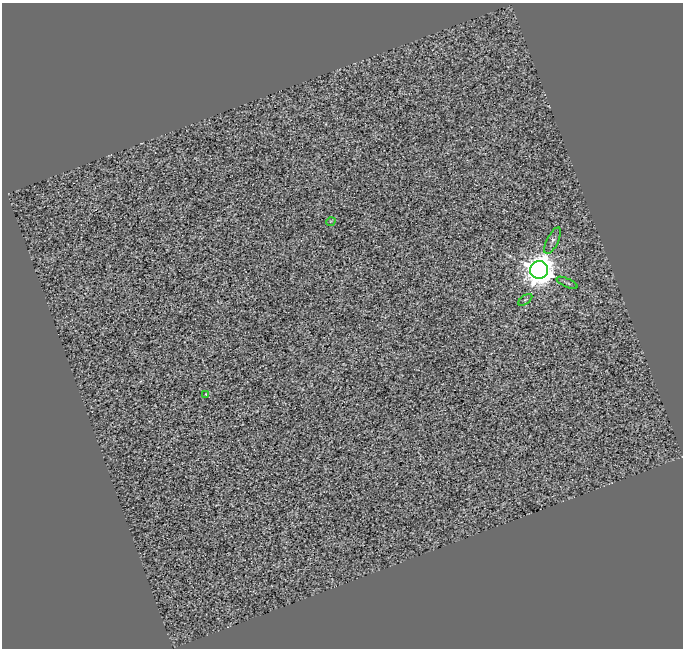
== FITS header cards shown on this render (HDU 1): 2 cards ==
NAXIS1  =                  681
NAXIS2  =                  646

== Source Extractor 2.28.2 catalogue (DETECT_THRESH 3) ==
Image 681 x 646 px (HDU 1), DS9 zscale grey, 1 PNG px = 1 image px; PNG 685 x 650 px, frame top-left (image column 1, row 646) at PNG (2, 3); each listed source drawn as its Kron ellipse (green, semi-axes under 4 px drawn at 4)
Background -0.235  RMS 2.8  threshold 8.31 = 3 sigma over >= 5 px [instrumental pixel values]
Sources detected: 6; all 6 listed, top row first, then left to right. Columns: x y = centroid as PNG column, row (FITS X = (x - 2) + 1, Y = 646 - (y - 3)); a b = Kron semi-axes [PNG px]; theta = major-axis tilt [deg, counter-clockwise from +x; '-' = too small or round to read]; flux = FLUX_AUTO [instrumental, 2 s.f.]
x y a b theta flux
331 221 5 3 - 140
553 241 14 5 63 650
539 270 9 9 - 350000
567 283 11 2 -24 330
525 300 8 4 36 330
206 394 3 2 - 150